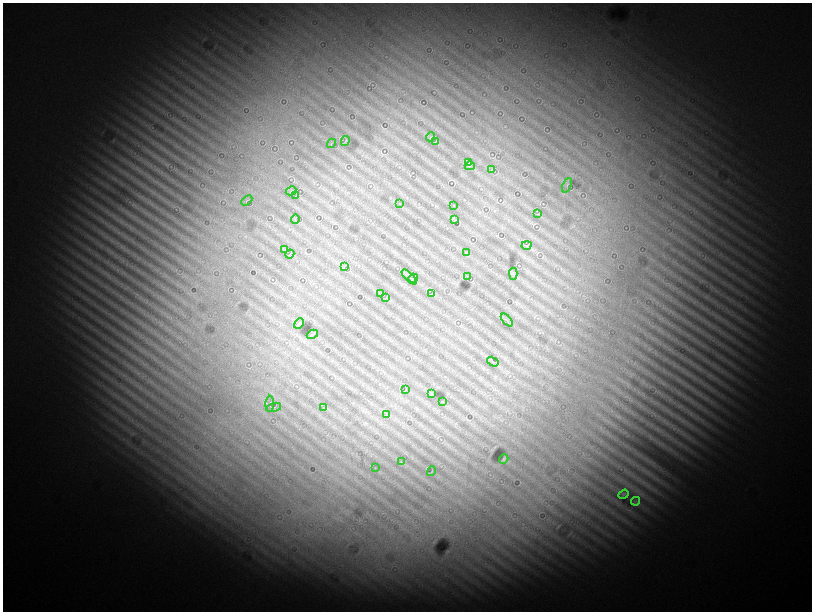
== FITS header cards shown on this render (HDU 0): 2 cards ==
NAXIS1  =                 1619
NAXIS2  =                 1219

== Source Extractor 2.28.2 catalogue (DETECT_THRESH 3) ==
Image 1619 x 1219 px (HDU 0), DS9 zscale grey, zoomed out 1/2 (1 PNG px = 2 x 2 image px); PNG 814 x 614 px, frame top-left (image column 2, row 1218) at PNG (3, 3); each listed source drawn as its Kron ellipse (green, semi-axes under 4 px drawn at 4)
Background 2910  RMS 310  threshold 935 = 3 sigma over >= 5 px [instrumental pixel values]
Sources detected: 53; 8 cannot appear on this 1/2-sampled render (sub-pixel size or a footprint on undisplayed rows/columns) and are neither listed nor drawn; the other 45 listed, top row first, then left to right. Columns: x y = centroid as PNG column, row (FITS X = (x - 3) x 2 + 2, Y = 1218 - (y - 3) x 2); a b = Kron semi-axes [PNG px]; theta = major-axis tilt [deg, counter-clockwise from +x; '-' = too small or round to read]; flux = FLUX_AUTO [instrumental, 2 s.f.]
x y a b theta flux
430 137 4 1 - 21000
345 141 5 1 - 42000
436 141 4 1 - 29000
332 143 5 1 - 28000
468 163 2 1 - 22000
470 166 5 1 - 29000
491 170 3 1 - 22000
567 185 8 2 65 47000
291 191 5 1 - 32000
296 195 4 2 - 28000
247 201 6 1 43 29000
400 204 2 1 - 17000
454 206 3 1 - 15000
538 214 3 1 - 21000
295 219 4 1 - 28000
455 220 3 1 - 33000
527 245 5 1 - 31000
285 250 4 1 - 23000
466 252 2 1 - 25000
290 254 4 1 - 27000
344 266 3 1 - 27000
513 274 6 3 -86 77000
409 277 9 2 -45 84000
467 277 3 1 - 16000
413 278 5 1 - 30000
432 293 4 1 - 18000
381 294 3 1 - 24000
385 298 4 1 - 21000
507 320 7 1 -48 61000
299 323 5 2 - 76000
312 334 6 2 29 54000
493 362 6 1 -31 63000
405 389 4 1 - 23000
432 394 4 3 - 49000
442 402 3 2 - 26000
270 404 8 2 89 60000
274 407 8 2 15 58000
323 408 2 1 - 17000
386 415 4 2 - 29000
504 459 5 2 - 96000
401 462 3 2 - 29000
375 468 2 2 - 17000
432 471 5 1 - 26000
624 494 5 3 - 81000
635 501 4 2 - 68000
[8 sub-pixel or undisplayed-footprint detections neither listed nor drawn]